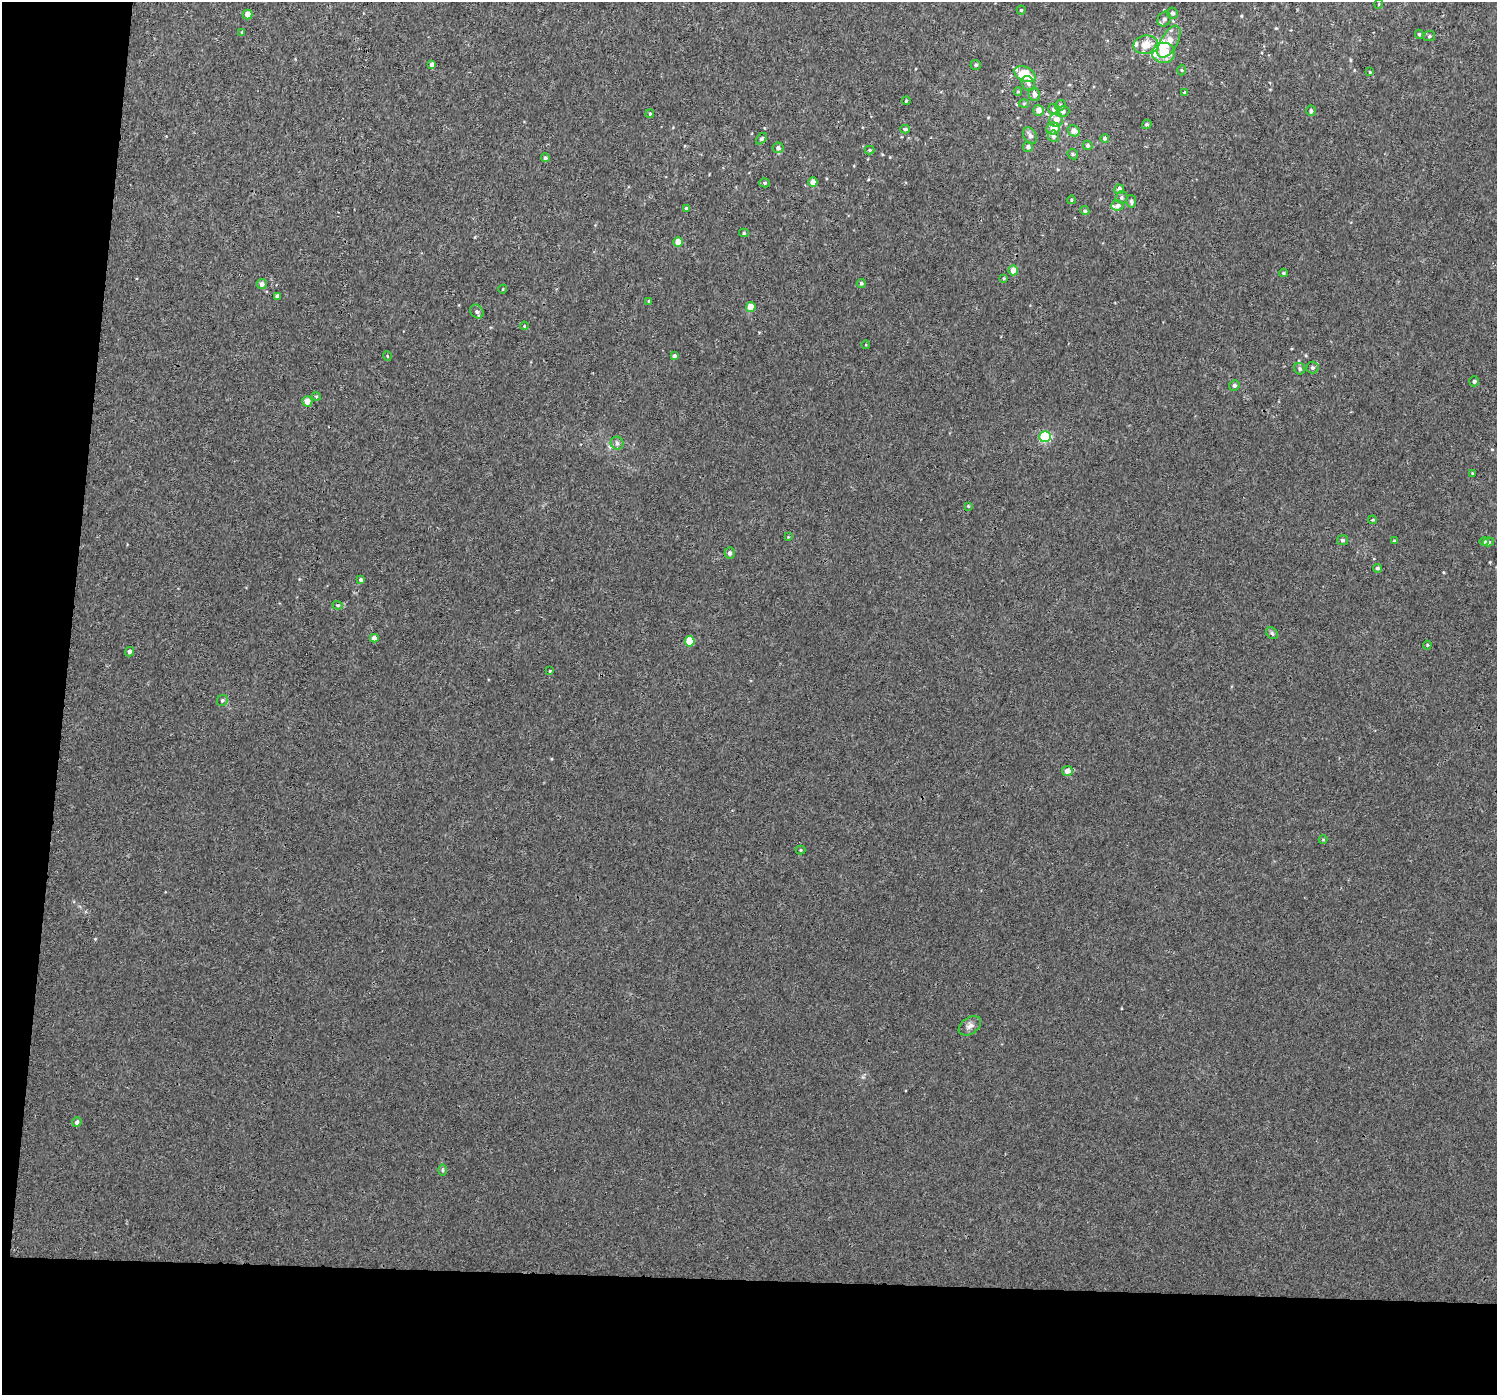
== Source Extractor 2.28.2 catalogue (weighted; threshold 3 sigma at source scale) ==
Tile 7 of 3 x 3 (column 1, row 3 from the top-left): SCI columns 5-1499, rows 274-1666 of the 4512 x 4831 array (HDU 1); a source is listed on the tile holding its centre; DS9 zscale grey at full resolution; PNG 1499 x 1397 px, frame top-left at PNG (2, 2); each listed source drawn as its Kron ellipse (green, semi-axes under 4 px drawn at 4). Shown black and unused: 12% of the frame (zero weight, under 3 of 4 exposures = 4% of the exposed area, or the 3 px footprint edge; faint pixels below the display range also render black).
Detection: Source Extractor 2.28.2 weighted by HDU 2 'WHT'; one run over the whole footprint, this tile lists its part. Background 0.00177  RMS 0.0024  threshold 0.0106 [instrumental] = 3 sigma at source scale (4.5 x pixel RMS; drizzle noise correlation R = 1.50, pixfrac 1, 0.0396/0.0396 arcsec/px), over >= 5 px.
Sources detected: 105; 1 inside a brighter object's white glare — neither listed nor drawn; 3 inside a brighter listed object's ellipse — not listed separately; the other 101 listed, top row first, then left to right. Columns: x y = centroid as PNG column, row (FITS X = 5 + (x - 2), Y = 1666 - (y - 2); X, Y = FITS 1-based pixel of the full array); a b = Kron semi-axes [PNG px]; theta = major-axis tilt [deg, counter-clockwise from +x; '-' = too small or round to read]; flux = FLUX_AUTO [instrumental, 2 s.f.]
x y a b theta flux
1379 4 4 3 - 0.18
1021 10 4 4 - 0.28
1172 13 5 5 - 0.64
247 14 5 5 - 1.8
1164 19 8 6 59 0.66
242 32 4 4 - 0.23
1419 34 4 4 - 0.28
1429 36 6 5 - 0.41
1169 42 18 8 60 2.8
1146 45 12 9 7 3
1163 53 11 10 - 5
432 64 4 4 - 0.86
976 65 5 5 - 0.46
1181 70 5 3 - 0.25
1370 72 3 3 - 0.22
1025 74 11 7 -24 7.3
1028 83 8 6 -61 0.71
1018 91 4 4 - 0.25
1184 92 4 3 - 0.22
1034 94 7 5 -68 1.2
906 101 4 4 - 0.23
1024 104 5 3 - 0.25
1060 105 6 5 - 0.41
1054 109 5 5 - 0.58
1038 110 5 5 - 1.8
1311 111 5 4 - 0.51
1063 112 6 5 - 0.62
650 114 4 3 - 0.3
1056 120 7 6 - 2.4
1147 124 5 4 - 0.44
905 129 5 3 - 0.51
1053 129 6 6 - 2.9
1074 131 6 5 - 1.9
1030 136 9 6 -60 1
1053 136 5 5 - 0.72
1105 138 4 4 - 0.54
761 139 6 4 46 0.39
1088 145 5 4 - 0.54
1028 147 5 5 - 0.69
778 148 5 5 - 0.68
869 150 5 4 - 0.28
1073 154 5 4 - 0.34
545 158 4 4 - 0.45
813 182 4 4 - 1.8
765 183 5 4 - 0.4
1119 189 5 4 - 0.84
1121 197 6 6 - 0.52
1071 200 4 3 - 0.23
1131 201 6 5 - 0.51
1118 206 6 5 - 0.83
686 208 4 4 - 0.43
1085 211 5 4 - 0.46
744 233 5 4 - 0.3
678 242 4 4 - 2.7
1013 270 5 4 - 2.1
1283 273 4 3 - 0.29
1004 278 3 3 - 0.22
861 283 4 4 - 0.42
262 284 5 5 - 1.1
503 289 4 3 - 0.17
277 296 4 3 - 0.51
649 301 4 3 - 0.31
751 307 5 4 - 3.6
477 312 7 6 - 0.7
524 326 4 3 - 0.19
866 345 4 3 - 0.18
387 356 5 3 - 0.19
674 356 4 4 - 0.56
1312 368 6 6 - 0.49
1300 369 6 5 - 0.45
1474 381 5 4 - 0.5
1234 385 5 5 - 0.56
316 396 4 3 - 0.24
307 401 5 5 - 1.6
1045 437 5 5 - 21
617 443 6 6 - 0.54
1472 473 4 2 - 0.15
968 506 4 4 - 0.23
1372 520 4 3 - 0.27
788 537 4 4 - 0.19
1342 540 5 5 - 0.45
1394 541 4 3 - 0.24
1484 541 4 4 - 0.51
1489 542 5 4 - 0.35
730 553 5 5 - 0.81
1378 568 4 4 - 0.44
361 580 4 4 - 0.52
338 605 5 4 - 0.28
1272 633 6 5 - 0.46
374 638 4 4 - 1.4
690 641 5 5 - 5.7
1427 645 4 4 - 0.26
129 652 5 4 - 0.72
550 671 4 3 - 0.18
222 700 6 5 - 0.39
1067 771 5 5 - 1.6
1323 840 4 4 - 0.23
800 850 5 4 - 0.29
970 1026 12 8 35 1.1
77 1122 5 4 - 0.71
443 1170 6 4 -90 0.32